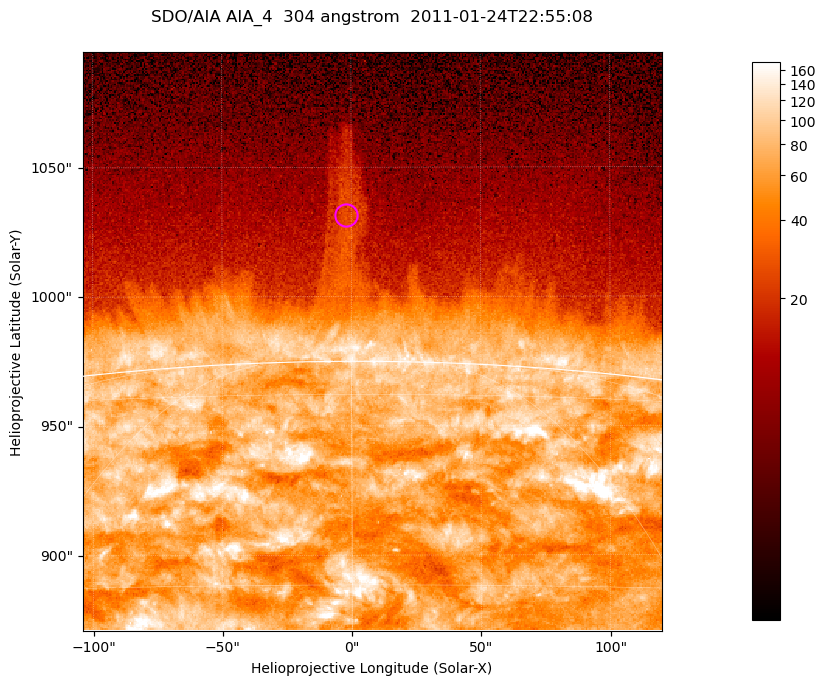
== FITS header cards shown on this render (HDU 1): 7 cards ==
TELESCOP= 'SDO/AIA '           / For AIA: SDO/AIA
INSTRUME= 'AIA_4   '           / For AIA: AIA_ATA1, AIA_ATA2, AIA_ATA3 or AIA_AT
WAVELNTH=                  304 / [angstrom] Wavelength
WAVEUNIT= 'angstrom'           / Wavelength unit: angstrom
DATE-OBS= '2011-01-24T22:55:08.124' / [ISO] Date when observation started; ISO 8
CTYPE1  = 'HPLN-TAN'           / CTYPE1; Typically HPLN
CTYPE2  = 'HPLT-TAN'           / CTYPE2; Typically HPLT

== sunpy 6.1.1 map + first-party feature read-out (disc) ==
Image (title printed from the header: SDO/AIA AIA_4  304 angstrom  2011-01-24T22:55:08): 373 x 373 px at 0.6 arcsec/px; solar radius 975 arcsec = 1625 px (partial field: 0.8% of the solar disc is inside the frame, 46% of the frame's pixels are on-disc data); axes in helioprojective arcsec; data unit not stated in the header (colour bar unlabelled)
Orientation: roll -0.132 deg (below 1 deg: not rotated)
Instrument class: DISC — disc imager (sunpy class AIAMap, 304 A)
Bright regions (active regions / flare kernels): reference = the on-disc median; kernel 3 px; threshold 5 sigma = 128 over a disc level ~70.8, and >= 1.15x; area >= 139 px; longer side >= 4 px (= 2.4 arcsec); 0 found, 0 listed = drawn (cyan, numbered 1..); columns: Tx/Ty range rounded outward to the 2 arcsec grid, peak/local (2 s.f.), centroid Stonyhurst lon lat
Off-limb structures (1.02-1.3 R_sun): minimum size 69 px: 3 found; the strongest spans PA ~0 deg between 1.03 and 1.09 R_sun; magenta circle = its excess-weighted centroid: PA ~0 deg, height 1.06 R_sun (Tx ~-2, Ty ~1032 arcsec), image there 2.1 x the reference